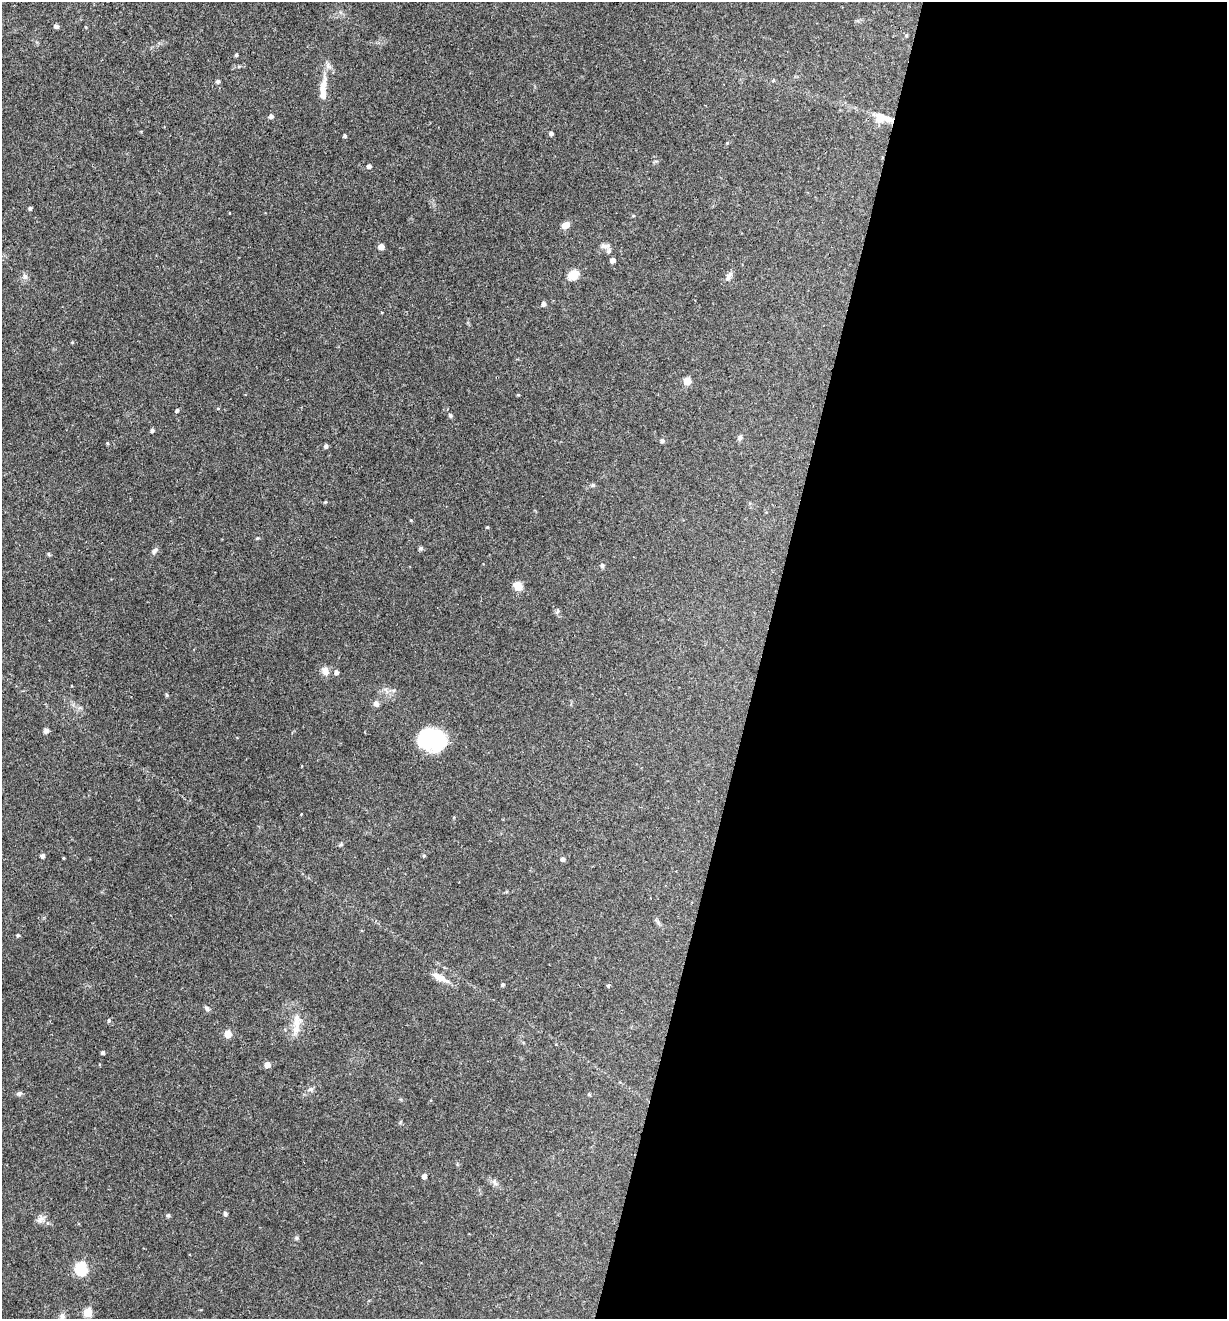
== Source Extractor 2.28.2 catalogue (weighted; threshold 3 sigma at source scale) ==
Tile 12 of 4 x 4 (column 4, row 3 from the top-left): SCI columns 3804-5028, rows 1317-2633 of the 5284 x 5266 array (HDU 1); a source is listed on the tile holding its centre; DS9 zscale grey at full resolution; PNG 1229 x 1321 px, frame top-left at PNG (2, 2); no overlay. Shown black and unused: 38% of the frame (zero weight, under 3 of 4 exposures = <1% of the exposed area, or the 3 px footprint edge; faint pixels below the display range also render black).
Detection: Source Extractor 2.28.2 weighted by HDU 2 'WHT'; one run over the whole footprint, this tile lists its part. Background 0.19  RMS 0.0053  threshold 0.0238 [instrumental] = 3 sigma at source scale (4.5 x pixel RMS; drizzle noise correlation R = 1.50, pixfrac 1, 0.05/0.05 arcsec/px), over >= 5 px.
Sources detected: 77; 1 inside a brighter object's white glare — not listed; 3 inside a brighter listed object's ellipse — not listed separately; the other 73 listed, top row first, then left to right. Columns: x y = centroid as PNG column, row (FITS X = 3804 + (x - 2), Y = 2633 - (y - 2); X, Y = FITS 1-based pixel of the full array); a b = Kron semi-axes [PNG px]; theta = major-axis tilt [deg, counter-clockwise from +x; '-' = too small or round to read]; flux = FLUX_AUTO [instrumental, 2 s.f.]
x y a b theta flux
56 26 5 4 - 1.6
906 35 4 4 - 0.64
236 55 4 4 - 0.72
773 80 5 4 - 0.64
218 81 5 4 - 1.3
323 85 26 8 82 6.6
271 116 5 5 - 1.5
884 118 28 8 -20 6.5
551 133 4 4 - 1.4
345 136 4 4 - 0.86
369 166 4 4 - 1.8
30 208 5 4 - 0.75
229 213 3 2 - 0.33
565 225 8 6 31 4.1
604 246 15 6 2 2.2
381 247 5 4 - 4.4
612 260 4 4 - 2.7
573 275 12 9 30 6
25 276 7 5 -46 1.3
729 276 13 6 61 2.1
543 304 5 4 - 1.7
687 381 5 5 - 13
518 395 5 3 - 0.47
177 410 4 4 - 0.99
450 415 5 5 - 0.87
152 430 4 4 - 1.1
740 438 8 5 51 1.1
662 440 5 4 - 1.5
107 443 5 3 - 0.53
326 446 4 4 - 1.2
593 485 5 5 - 0.74
325 502 4 4 - 0.58
487 527 4 4 - 0.45
421 548 5 5 - 0.93
154 551 10 5 56 1.4
602 565 7 5 -75 0.94
518 586 10 8 -53 5
558 611 7 5 -85 1
325 671 12 8 -84 3.1
336 672 5 4 - 1.7
167 695 5 4 - 0.7
376 704 8 6 -55 1.9
46 730 6 5 - 1.7
429 740 26 21 26 34
301 814 3 2 - 0.35
341 844 5 5 - 0.72
42 856 4 4 - 1.8
424 856 5 4 - 0.66
63 858 4 3 - 0.43
562 859 5 4 - 1.6
658 922 7 4 -72 0.99
18 935 4 4 - 0.75
441 978 21 8 -31 5.2
502 984 4 4 - 0.99
608 985 5 4 - 0.67
207 1008 8 5 -57 1.1
109 1020 5 4 - 0.86
297 1021 20 11 87 6.6
228 1034 5 5 - 8.6
103 1052 4 3 - 1.3
267 1065 5 5 - 4.3
310 1089 7 5 20 1.3
19 1093 7 6 - 1.1
589 1094 4 4 - 0.53
424 1176 4 4 - 2.5
494 1182 9 6 -56 1.7
225 1213 4 4 - 1.3
168 1215 4 4 - 0.99
40 1219 11 7 37 2.3
296 1238 6 4 89 0.75
81 1269 6 6 - 54
88 1312 5 5 - 22
62 1316 9 7 88 2.2
Overlapping masked pixels (flux is a lower limit): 1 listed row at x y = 884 118
Isophote crosses this tile's border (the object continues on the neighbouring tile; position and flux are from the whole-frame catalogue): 1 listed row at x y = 62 1316
Unlisted compact peaks at least as high as the median listed source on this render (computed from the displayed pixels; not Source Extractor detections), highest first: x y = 257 538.